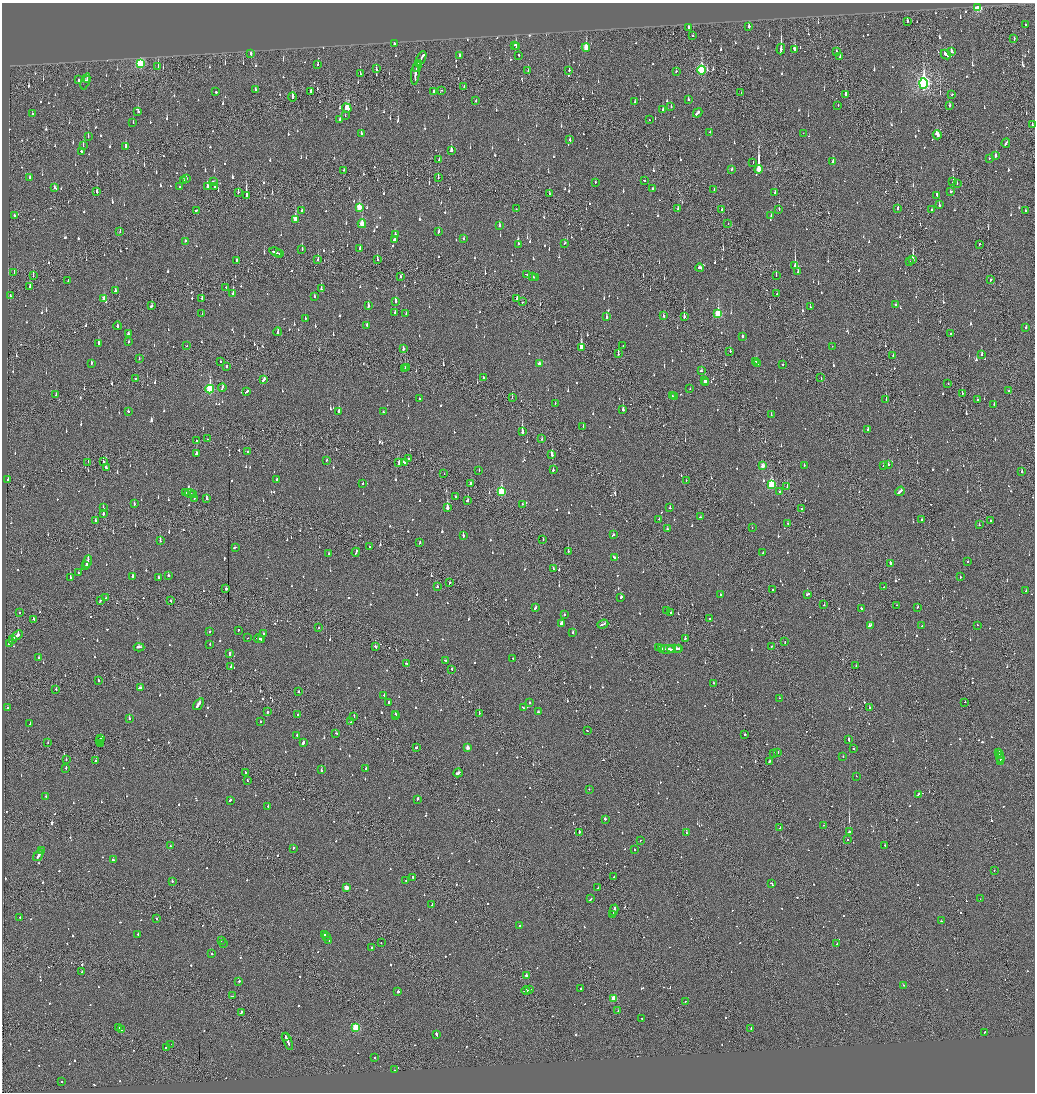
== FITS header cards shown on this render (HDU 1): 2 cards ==
NAXIS1  =                 2065
NAXIS2  =                 2180

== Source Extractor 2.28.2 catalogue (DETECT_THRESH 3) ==
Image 2065 x 2180 px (HDU 1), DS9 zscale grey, zoomed out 1/2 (1 PNG px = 2 x 2 image px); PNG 1037 x 1094 px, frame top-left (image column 1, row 2179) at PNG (2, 3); each listed source drawn as its Kron ellipse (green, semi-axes under 4 px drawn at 4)
Background -0.137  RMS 0.075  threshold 0.224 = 3 sigma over >= 5 px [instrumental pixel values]
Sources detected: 1530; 77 cannot appear on this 1/2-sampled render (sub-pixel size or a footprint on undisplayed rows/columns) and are neither listed nor drawn; of the other 1453, the 500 brightest by FLUX_AUTO listed and drawn (953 fainter detections omitted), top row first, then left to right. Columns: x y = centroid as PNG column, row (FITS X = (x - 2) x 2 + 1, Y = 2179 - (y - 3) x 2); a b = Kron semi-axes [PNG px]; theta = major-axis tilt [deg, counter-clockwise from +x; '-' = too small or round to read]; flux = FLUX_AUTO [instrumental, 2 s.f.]
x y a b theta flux
978 8 3 2 - 1100
907 22 3 2 - 59
1025 25 2 1 - 160
749 26 3 2 - 310
689 27 2 2 - 72
693 36 2 2 - 130
1014 39 3 2 - 61
394 44 3 2 - 260
515 45 3 2 - 75
516 47 3 2 - 230
586 48 4 2 - 340
781 49 5 2 - 810
794 49 4 2 - 110
836 51 2 2 - 95
952 51 3 2 - 100
251 54 2 2 - 380
946 54 5 2 - 170
460 55 2 2 - 85
519 55 2 2 - 91
840 57 3 2 - 66
421 58 8 2 60 370
140 63 4 3 - 1600
418 63 4 1 - 180
318 64 3 2 - 78
158 66 4 2 - 72
417 67 5 2 - 270
376 69 2 2 - 69
528 70 2 2 - 110
569 70 2 2 - 240
702 70 4 3 - 1100
676 71 2 2 - 71
360 74 2 2 - 110
415 75 10 2 87 420
78 79 2 2 - 56
87 80 2 1 - 250
85 81 8 2 71 79
923 83 5 4 - 3700
464 87 2 1 - 91
255 90 3 2 - 63
441 90 2 2 - 71
434 91 3 2 - 72
216 92 2 2 - 110
310 92 3 2 - 150
741 92 2 2 - 67
846 94 3 2 - 140
952 94 2 2 - 120
292 97 5 2 - 150
688 99 2 2 - 69
476 101 2 2 - 58
635 102 3 2 - 63
838 105 2 2 - 72
671 106 2 2 - 140
949 106 4 2 - 130
347 108 5 3 - 700
663 110 3 2 - 170
138 112 2 2 - 87
698 113 5 2 - 160
32 114 3 2 - 190
345 115 3 1 - 84
340 120 3 2 - 70
649 120 2 2 - 62
133 123 2 2 - 88
1032 125 2 1 - 65
710 132 2 1 - 110
361 133 3 2 - 84
803 133 2 2 - 56
937 135 4 2 - 350
88 136 2 2 - 68
570 140 3 2 - 57
1006 143 4 2 - 100
83 146 3 2 - 180
126 146 4 2 - 150
451 150 4 2 - 190
81 151 2 2 - 110
996 156 3 2 - 180
989 158 2 2 - 140
439 160 2 2 - 150
753 162 2 1 - 94
833 162 4 2 - 100
732 169 3 2 - 59
759 169 4 2 - 18000
344 170 2 2 - 57
29 177 3 2 - 75
438 177 3 1 - 120
186 179 2 2 - 88
644 180 3 2 - 97
184 181 3 2 - 71
213 182 3 2 - 57
595 182 2 2 - 90
953 182 2 2 - 91
957 183 2 2 - 58
207 186 3 2 - 160
180 187 2 2 - 81
214 187 2 2 - 120
55 188 3 2 - 110
653 188 2 2 - 1200
714 189 3 2 - 90
951 191 3 2 - 62
97 192 3 2 - 73
238 192 3 2 - 58
775 193 3 2 - 83
549 194 3 2 - 94
246 195 4 2 - 1200
937 195 4 2 - 130
939 205 3 2 - 88
359 207 3 3 - 370
897 208 3 1 - 210
516 209 2 1 - 69
678 209 3 2 - 70
779 209 3 2 - 82
196 210 2 2 - 330
721 210 2 2 - 2300
932 210 2 2 - 56
302 211 3 2 - 58
1026 211 3 2 - 79
14 215 2 2 - 100
771 215 2 2 - 60
295 219 4 2 - 320
362 224 4 2 - 300
728 224 2 1 - 72
499 226 3 2 - 68
439 231 3 2 - 110
120 232 2 1 - 85
395 235 3 2 - 79
464 239 2 2 - 60
394 240 3 2 - 210
185 241 2 2 - 64
565 243 2 2 - 130
518 244 2 2 - 110
979 244 2 2 - 390
360 248 3 2 - 81
302 249 4 2 - 320
276 252 6 2 -22 230
279 253 2 1 - 64
377 259 3 2 - 120
913 259 4 2 - 1800
237 260 3 2 - 140
318 260 4 2 - 160
909 261 2 1 - 68
795 266 3 2 - 5800
700 268 4 2 - 120
14 272 2 2 - 130
798 272 3 2 - 72
526 274 3 2 - 70
33 275 3 1 - 91
776 275 2 1 - 69
400 277 2 2 - 110
533 277 2 2 - 100
536 278 2 2 - 58
68 280 2 2 - 94
990 280 3 2 - 68
30 286 3 2 - 140
226 287 2 2 - 120
321 289 4 2 - 230
115 291 3 2 - 61
233 293 3 2 - 110
777 293 2 1 - 65
10 295 2 2 - 100
314 296 2 2 - 64
104 298 4 2 - 190
202 298 3 2 - 79
517 299 2 2 - 140
395 301 3 2 - 210
522 302 2 2 - 75
896 305 3 2 - 74
152 306 3 2 - 72
368 306 3 2 - 130
810 307 2 1 - 84
395 313 3 2 - 79
202 314 2 2 - 62
406 314 2 2 - 83
718 314 4 3 - 760
663 316 2 2 - 110
606 317 3 2 - 110
684 317 3 1 - 510
305 319 2 2 - 70
367 325 2 1 - 86
117 326 4 2 - 140
1026 328 2 2 - 150
278 332 4 2 - 140
951 333 2 1 - 68
128 334 3 2 - 65
743 337 3 2 - 66
128 342 2 2 - 69
99 343 3 2 - 140
187 346 2 1 - 65
623 346 2 2 - 170
832 346 2 2 - 69
581 347 4 2 - 620
403 349 2 2 - 170
730 351 2 2 - 70
618 354 3 1 - 220
982 354 2 2 - 80
893 355 2 2 - 160
139 359 2 2 - 60
220 362 2 2 - 70
756 362 2 2 - 180
91 363 3 2 - 120
539 364 3 2 - 89
757 364 3 2 - 360
783 364 2 2 - 99
227 366 2 2 - 130
407 368 3 2 - 260
405 369 2 1 - 91
701 371 3 2 - 74
135 378 2 1 - 82
483 378 2 2 - 140
821 378 2 2 - 64
264 380 3 2 - 190
705 380 2 2 - 71
705 382 2 2 - 140
948 384 2 2 - 86
222 388 4 2 - 97
690 388 2 2 - 61
210 389 4 3 - 1200
1009 390 2 2 - 71
246 392 4 2 - 87
962 393 3 1 - 61
56 395 2 2 - 100
672 396 3 2 - 84
674 396 2 1 - 58
512 397 2 1 - 56
419 398 2 2 - 76
886 400 2 1 - 110
978 400 2 2 - 63
555 403 2 1 - 79
994 405 2 2 - 110
623 410 3 2 - 290
128 411 2 2 - 64
339 411 3 2 - 450
383 412 2 2 - 120
771 415 2 1 - 59
583 427 3 2 - 93
868 429 2 2 - 76
522 432 3 2 - 730
207 439 3 2 - 120
542 439 2 1 - 120
197 440 3 2 - 100
248 452 2 2 - 320
196 453 3 2 - 91
552 455 3 2 - 350
409 459 3 2 - 180
326 460 2 2 - 110
103 461 2 2 - 65
88 462 2 2 - 61
399 462 3 2 - 68
404 462 4 2 - 160
804 465 2 2 - 69
888 465 2 2 - 71
762 466 3 2 - 140
883 466 2 2 - 84
106 468 4 2 - 620
553 470 2 2 - 310
479 471 2 1 - 220
1022 472 2 2 - 95
444 473 2 2 - 67
277 479 2 2 - 100
8 480 2 2 - 90
686 480 2 1 - 69
363 483 2 2 - 73
471 484 3 2 - 140
771 484 4 3 - 910
787 486 2 1 - 160
900 491 5 2 - 210
501 492 4 3 - 850
779 492 2 2 - 200
186 493 2 2 - 81
190 493 5 2 - 230
193 494 2 2 - 65
455 497 2 2 - 120
194 498 2 2 - 71
206 499 3 2 - 100
468 500 3 2 - 180
134 504 2 2 - 81
522 504 2 2 - 56
103 508 2 2 - 110
447 508 3 2 - 2000
670 508 2 2 - 65
802 509 2 1 - 70
103 514 2 2 - 370
701 517 3 1 - 110
659 519 2 2 - 64
922 520 2 2 - 80
95 521 2 2 - 130
990 521 2 2 - 84
788 523 2 2 - 59
979 525 2 2 - 81
752 527 2 2 - 58
667 529 2 2 - 57
613 535 3 2 - 100
463 536 3 2 - 130
543 539 2 1 - 140
160 541 2 2 - 100
420 542 2 2 - 62
235 547 3 2 - 120
369 547 2 1 - 78
568 551 2 1 - 380
356 552 4 2 - 160
763 553 2 2 - 66
329 554 2 2 - 63
614 557 2 2 - 120
88 561 6 2 70 400
968 562 2 2 - 170
890 563 3 2 - 380
86 566 3 1 - 120
553 569 2 2 - 81
79 573 2 2 - 100
168 575 2 2 - 61
133 576 2 2 - 220
70 577 3 2 - 210
159 577 2 2 - 120
960 577 2 2 - 68
449 583 2 1 - 140
437 587 2 2 - 97
884 587 2 1 - 55
226 589 2 2 - 350
772 590 2 2 - 60
1026 591 2 2 - 58
720 594 2 2 - 210
807 594 4 2 - 92
621 597 3 2 - 150
105 598 2 1 - 170
100 600 2 2 - 65
171 600 3 1 - 91
824 605 2 2 - 260
897 605 2 1 - 64
917 607 2 2 - 63
535 608 2 2 - 110
861 608 2 2 - 130
666 610 2 2 - 140
19 612 2 2 - 62
671 613 2 2 - 100
564 615 2 2 - 100
710 618 2 2 - 95
34 619 3 2 - 190
562 623 4 2 - 650
603 624 5 2 - 260
870 625 4 2 - 270
977 625 2 2 - 58
922 626 2 1 - 58
319 628 2 2 - 66
238 630 2 2 - 80
210 632 2 2 - 58
573 633 2 2 - 160
263 634 2 2 - 57
17 635 6 2 41 380
248 638 2 1 - 73
13 639 4 2 - 170
259 639 5 2 - 230
262 639 4 2 - 140
685 639 2 2 - 190
785 642 2 1 - 97
9 643 3 2 - 98
210 644 2 2 - 62
772 646 2 2 - 76
139 647 5 2 - 230
375 647 3 2 - 74
658 648 3 2 - 180
662 649 4 2 - 210
667 649 8 2 4 330
675 649 7 1 3 270
679 649 4 2 - 130
230 653 3 2 - 130
39 657 2 2 - 81
512 658 2 1 - 76
445 660 3 2 - 160
407 663 3 2 - 150
856 665 2 2 - 56
231 666 3 2 - 100
452 669 2 1 - 130
98 680 2 2 - 130
713 683 2 2 - 120
141 688 4 2 - 220
56 689 2 2 - 110
299 692 2 2 - 63
384 695 2 2 - 100
779 698 2 1 - 170
389 702 2 2 - 81
965 702 2 1 - 150
530 703 2 2 - 69
198 704 7 2 52 510
523 707 2 2 - 100
8 708 2 2 - 170
870 708 3 2 - 99
267 712 2 2 - 300
538 712 2 2 - 66
479 713 2 2 - 200
298 714 2 2 - 63
395 714 2 2 - 71
354 716 3 2 - 160
396 716 2 2 - 68
129 718 2 2 - 92
260 721 2 2 - 91
350 722 2 1 - 59
30 724 3 2 - 300
587 730 2 1 - 59
336 733 3 2 - 83
297 735 2 2 - 79
745 735 2 2 - 75
101 739 2 1 - 320
849 739 3 2 - 130
100 741 2 1 - 140
48 743 2 1 - 90
303 743 4 2 - 280
100 744 2 2 - 67
416 748 2 2 - 140
468 748 3 2 - 120
854 749 2 1 - 58
777 752 3 2 - 130
999 752 4 2 - 120
774 754 2 2 - 65
999 755 2 2 - 74
843 756 2 2 - 220
1000 758 4 2 - 280
66 760 2 2 - 56
96 761 2 2 - 84
1000 761 2 1 - 63
769 762 4 2 - 110
66 768 2 2 - 260
366 769 3 2 - 89
321 770 3 2 - 150
245 773 3 1 - 130
458 773 4 2 - 290
856 776 2 2 - 78
247 780 3 1 - 85
589 789 2 2 - 67
918 794 3 2 - 110
46 796 2 2 - 110
417 799 4 2 - 120
230 800 3 2 - 66
268 806 2 2 - 90
605 819 2 2 - 200
824 825 2 1 - 82
780 828 2 1 - 69
579 832 3 1 - 150
849 832 2 2 - 61
687 833 2 2 - 91
640 840 2 1 - 58
847 840 2 2 - 83
885 845 2 2 - 140
170 846 2 2 - 69
293 848 2 2 - 85
634 850 2 2 - 74
42 851 3 2 - 230
38 855 6 2 56 270
113 860 3 2 - 170
994 871 2 1 - 55
614 877 2 1 - 99
413 878 4 2 - 130
172 881 2 2 - 190
406 881 2 2 - 98
772 884 3 2 - 270
346 888 3 2 - 210
598 888 3 2 - 73
591 899 3 2 - 100
980 899 2 1 - 89
432 905 4 2 - 150
614 910 5 2 - 290
613 915 3 1 - 130
20 917 2 2 - 56
156 918 2 1 - 64
941 921 2 2 - 200
520 925 3 2 - 1800
138 934 2 2 - 100
325 935 2 2 - 160
327 937 2 2 - 160
221 940 2 2 - 60
329 940 2 2 - 82
223 943 3 2 - 96
381 943 2 2 - 74
837 944 2 2 - 72
372 947 2 2 - 71
212 954 2 2 - 180
82 972 3 2 - 120
526 976 2 2 - 3300
239 981 2 2 - 130
903 985 2 1 - 95
581 988 2 2 - 91
526 990 4 2 - 420
529 990 3 2 - 140
398 991 2 2 - 390
232 996 3 2 - 150
614 999 3 3 - 450
686 1001 2 2 - 120
618 1011 2 2 - 85
241 1013 2 2 - 230
642 1018 2 2 - 87
356 1027 3 3 - 840
118 1028 2 2 - 120
751 1028 2 1 - 79
122 1030 3 2 - 130
984 1033 3 1 - 240
436 1034 3 2 - 200
286 1037 3 1 - 100
288 1041 9 2 -66 340
171 1044 2 1 - 240
166 1047 3 2 - 270
375 1058 2 1 - 84
395 1070 2 2 - 110
61 1082 2 2 - 63
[953 fainter detections neither listed nor drawn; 77 sub-pixel or undisplayed-footprint detections neither listed nor drawn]